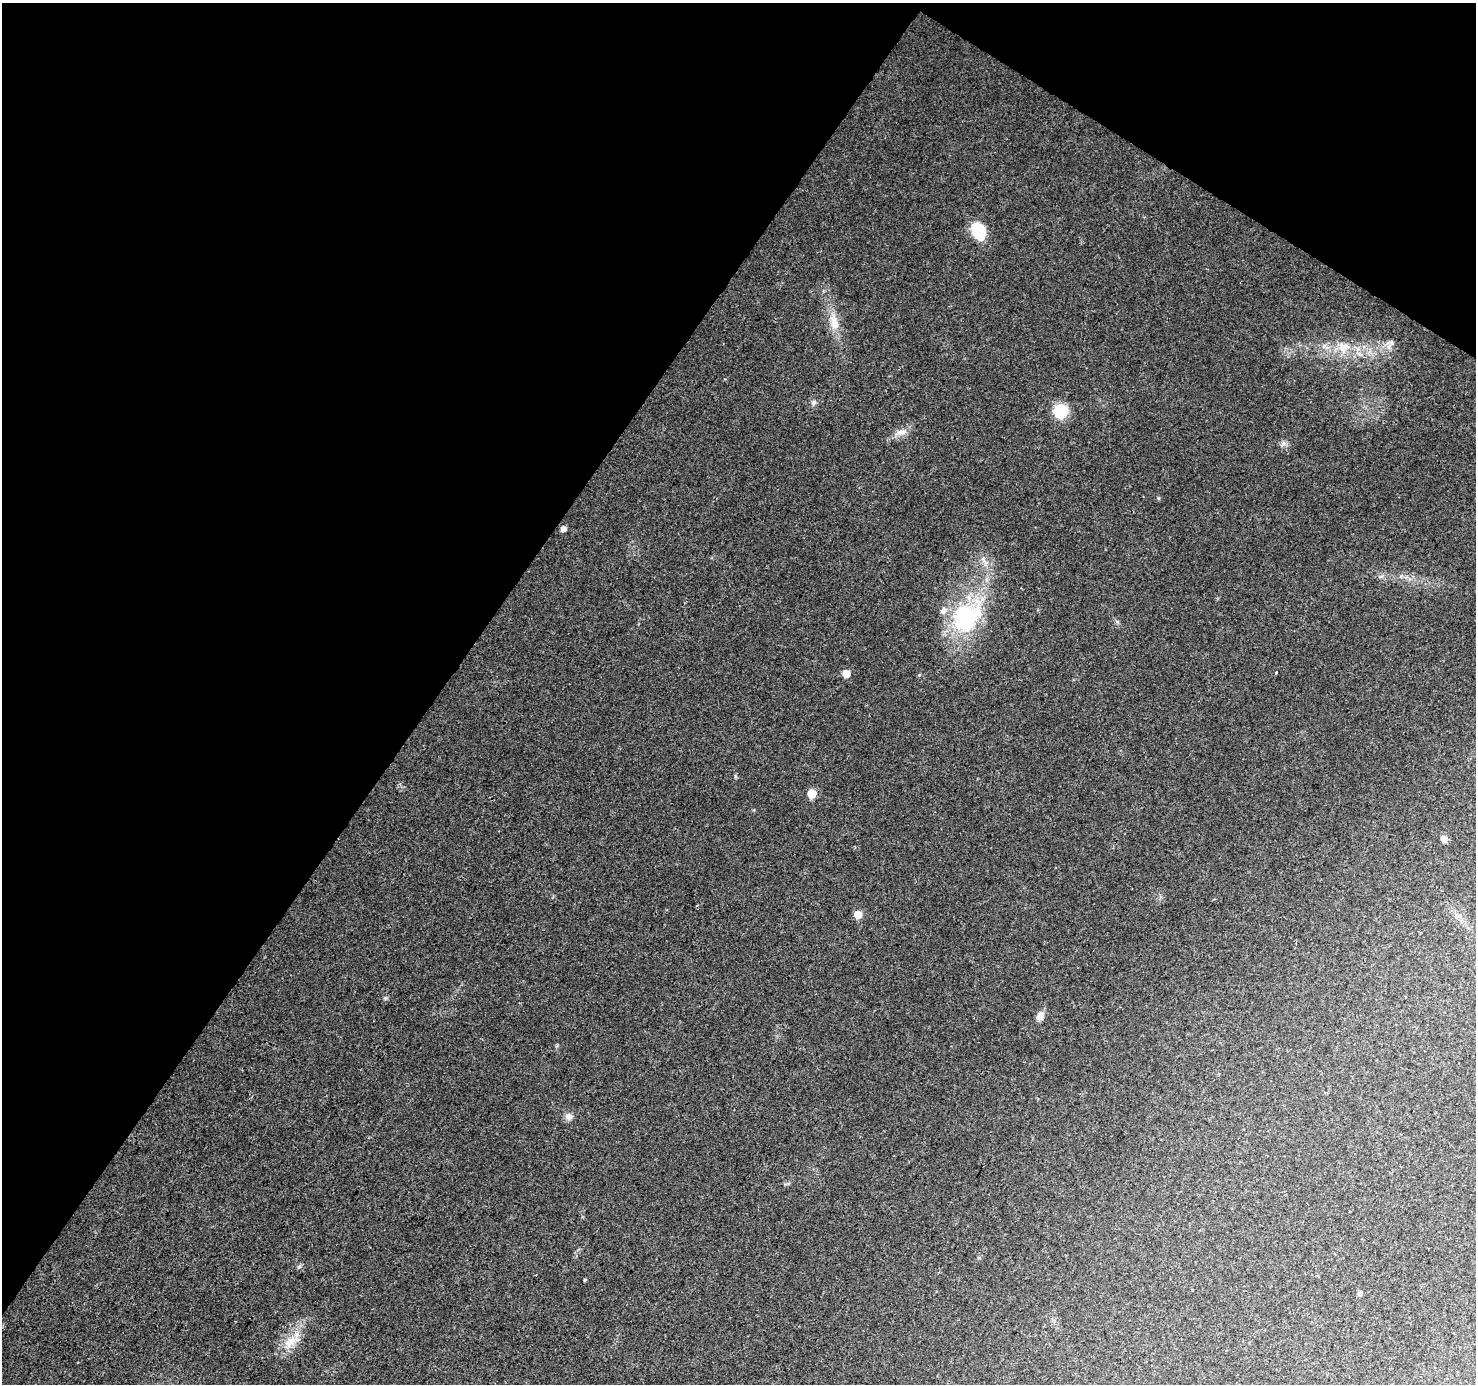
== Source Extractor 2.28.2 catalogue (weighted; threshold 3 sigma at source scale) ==
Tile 2 of 4 x 4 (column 2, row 1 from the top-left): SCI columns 1484-2957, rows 4400-5781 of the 5906 x 5969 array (HDU 1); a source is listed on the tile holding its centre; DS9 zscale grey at full resolution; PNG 1478 x 1386 px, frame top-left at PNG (2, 3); no overlay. Shown black and unused: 35% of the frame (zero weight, under 3 of 4 exposures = <1% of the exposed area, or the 3 px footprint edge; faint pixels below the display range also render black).
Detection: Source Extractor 2.28.2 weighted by HDU 2 'WHT'; one run over the whole footprint, this tile lists its part. Background 0.0264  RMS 0.0033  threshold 0.0148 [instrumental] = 3 sigma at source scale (4.5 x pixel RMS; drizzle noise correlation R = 1.50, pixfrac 1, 0.0396/0.0396 arcsec/px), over >= 5 px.
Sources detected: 21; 1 inside a brighter listed object's ellipse — not listed separately; the other 20 listed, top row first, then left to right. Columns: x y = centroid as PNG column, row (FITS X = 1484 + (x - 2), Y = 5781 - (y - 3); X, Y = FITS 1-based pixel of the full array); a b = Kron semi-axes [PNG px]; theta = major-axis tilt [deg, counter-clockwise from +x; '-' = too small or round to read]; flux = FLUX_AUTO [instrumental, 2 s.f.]
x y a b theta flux
978 231 16 11 -65 13
834 322 24 10 -83 5
1389 346 8 6 79 1.3
1344 347 18 12 8 5
814 402 8 6 34 0.87
1060 411 16 15 - 8.7
901 432 15 7 6 2.2
1158 498 5 4 - 0.37
563 529 5 5 - 1.6
966 618 40 33 48 34
846 673 5 5 - 5.2
1276 673 3 2 - 0.47
812 793 6 5 - 7.9
1444 839 6 5 - 2.4
858 914 6 6 - 4.7
1040 1016 10 7 59 2.4
568 1117 9 9 - 1.7
585 1280 5 3 - 0.31
1360 1294 5 5 - 0.92
290 1342 23 12 35 5.8